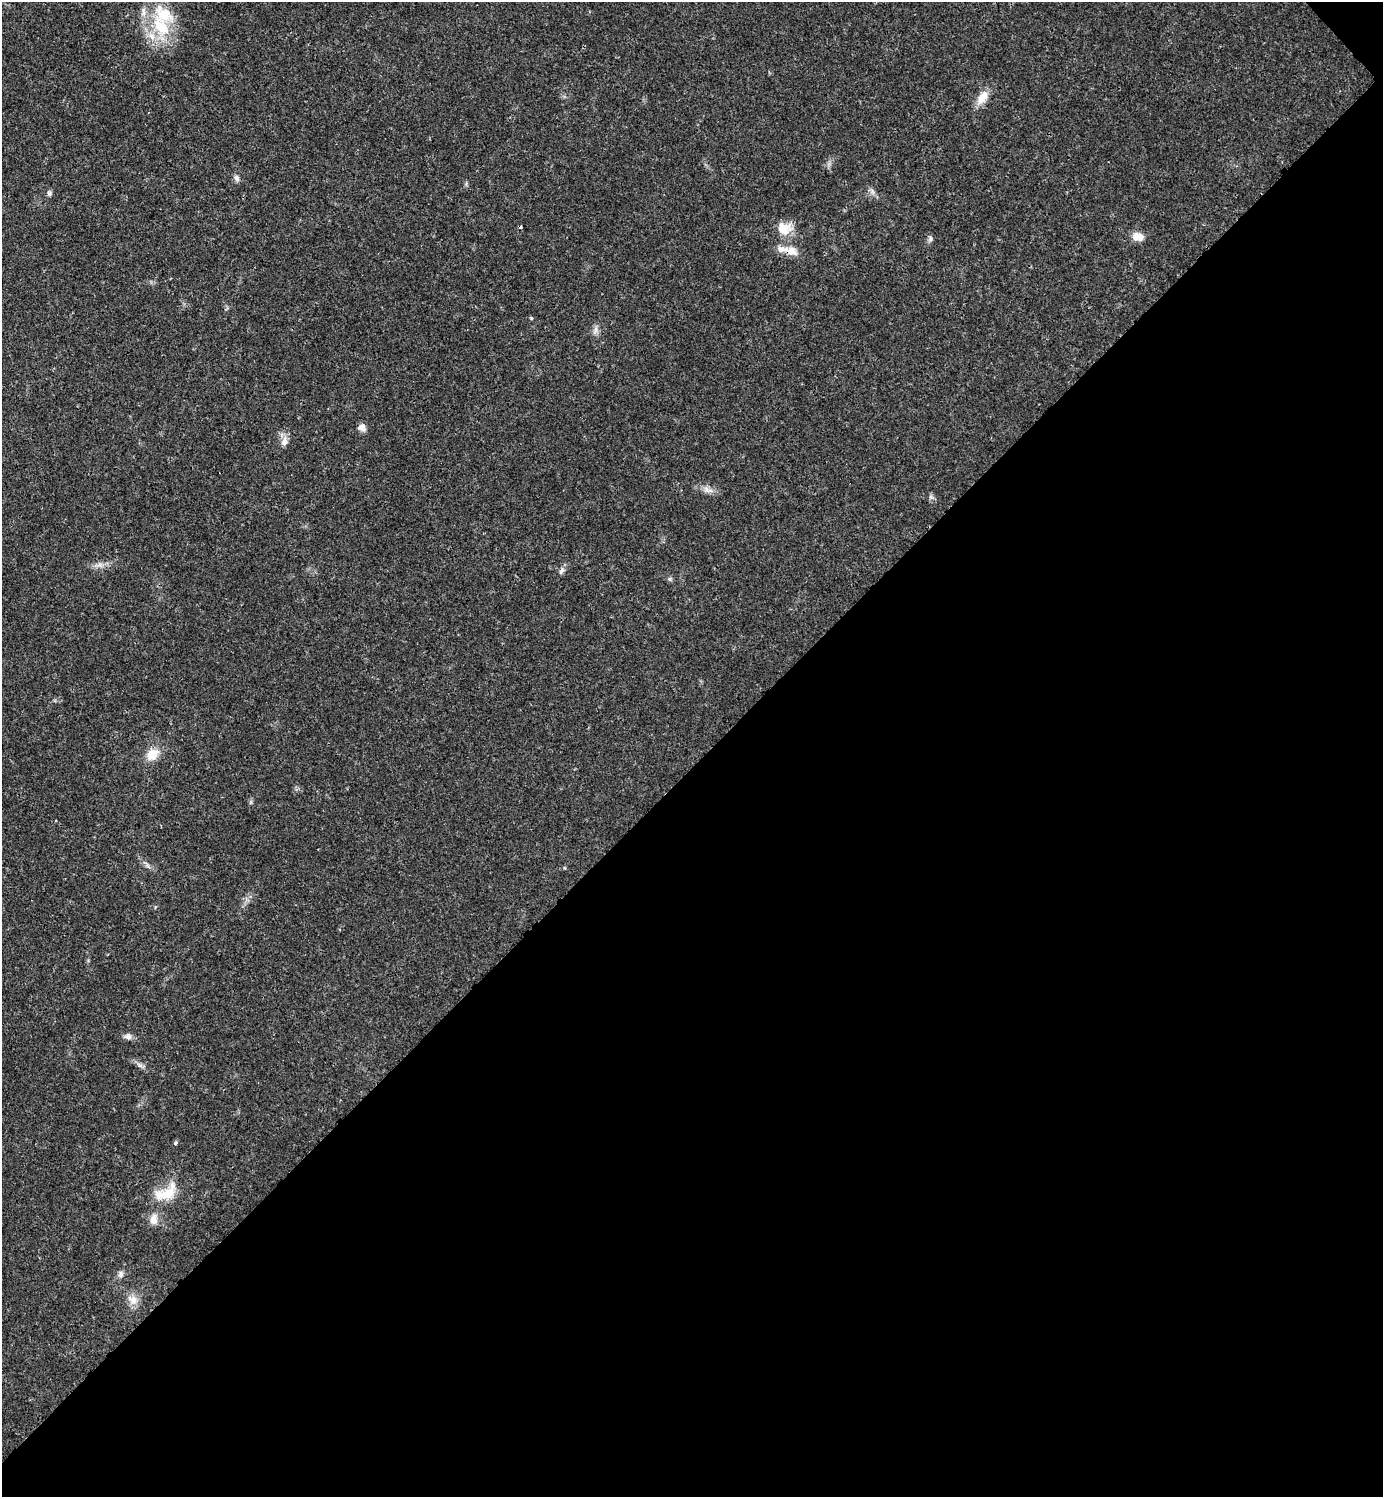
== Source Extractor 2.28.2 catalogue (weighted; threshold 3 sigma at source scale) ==
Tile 12 of 4 x 4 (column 4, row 3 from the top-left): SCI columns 4446-5826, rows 1498-2992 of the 5984 x 5985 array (HDU 1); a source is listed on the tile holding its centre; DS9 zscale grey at full resolution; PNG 1385 x 1499 px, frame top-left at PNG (2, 2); no overlay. Shown black and unused: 49% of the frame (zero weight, under 3 of 4 exposures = <1% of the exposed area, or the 3 px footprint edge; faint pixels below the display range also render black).
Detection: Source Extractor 2.28.2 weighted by HDU 2 'WHT'; one run over the whole footprint, this tile lists its part. Background 0.02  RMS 0.0022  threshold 0.01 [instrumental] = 3 sigma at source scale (4.5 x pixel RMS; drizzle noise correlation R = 1.50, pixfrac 1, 0.05/0.05 arcsec/px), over >= 5 px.
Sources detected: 30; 1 cosmic-ray / hot-pixel residue — not listed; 4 inside a brighter listed object's ellipse — not listed separately; the other 25 listed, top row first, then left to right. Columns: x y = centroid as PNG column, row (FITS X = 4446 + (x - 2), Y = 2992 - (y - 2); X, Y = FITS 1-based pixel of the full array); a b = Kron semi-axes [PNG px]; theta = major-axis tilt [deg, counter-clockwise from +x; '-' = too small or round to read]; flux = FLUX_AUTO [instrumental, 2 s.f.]
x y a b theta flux
161 26 33 19 -55 11
982 97 19 11 58 2.9
237 178 10 6 -57 0.69
872 192 9 4 -81 0.58
49 193 8 5 -89 0.5
784 228 19 16 -20 3.7
1138 236 15 10 -8 2
930 239 8 6 61 0.57
791 251 20 10 -22 2.6
531 318 4 3 - 0.44
596 329 7 4 72 0.67
362 427 9 8 - 1.2
284 441 15 8 77 1.4
706 489 8 6 -48 0.94
99 565 7 4 19 0.71
561 571 12 5 55 0.74
669 579 6 5 - 0.4
152 754 15 12 44 3.5
128 1037 11 7 -12 0.92
140 1065 7 4 -19 0.54
175 1143 4 4 - 0.59
166 1193 38 18 28 6.5
153 1219 16 10 84 1.9
121 1274 9 7 82 0.78
133 1299 16 11 -36 2.2
Overlapping masked pixels (flux is a lower limit): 1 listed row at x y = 791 251